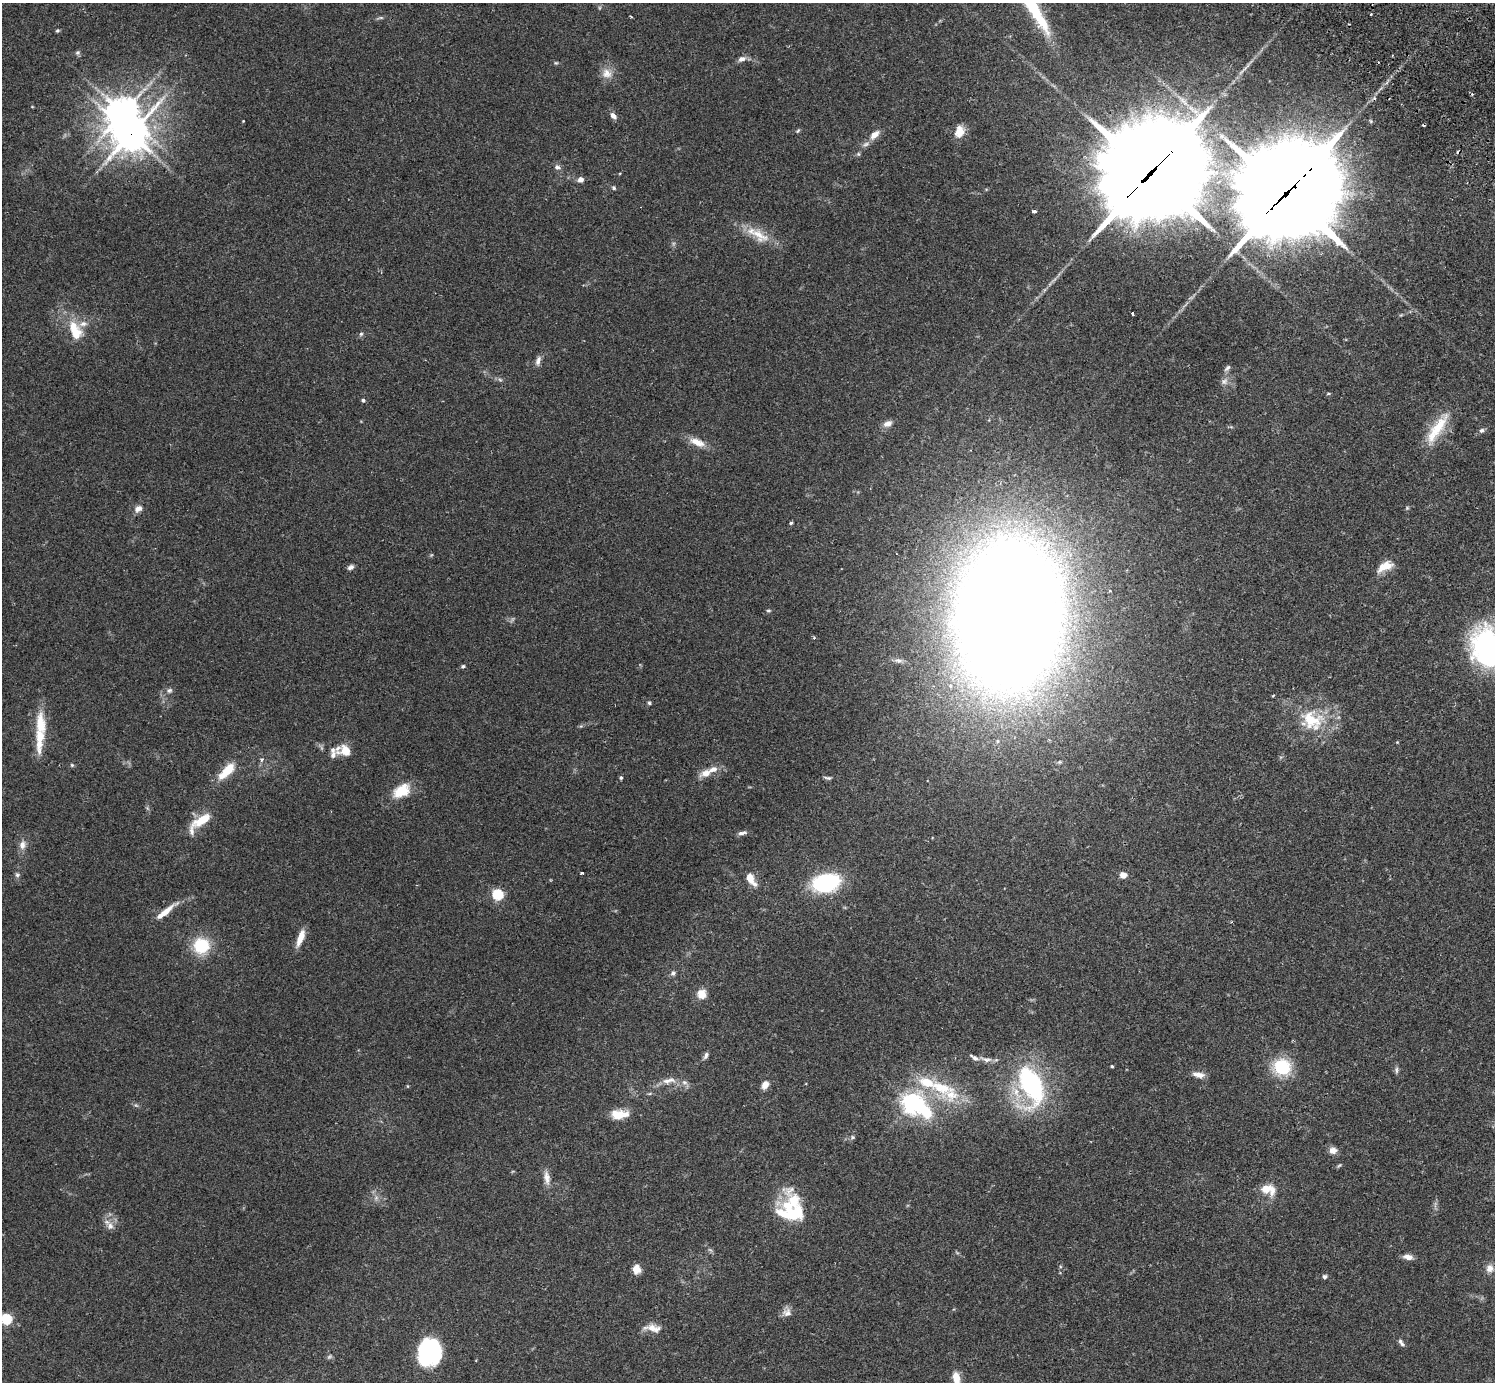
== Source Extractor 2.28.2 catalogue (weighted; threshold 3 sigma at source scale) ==
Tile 10 of 4 x 4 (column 2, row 3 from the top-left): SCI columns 1539-3031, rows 1726-3105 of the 6061 x 6070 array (HDU 1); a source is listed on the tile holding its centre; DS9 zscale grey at full resolution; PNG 1497 x 1384 px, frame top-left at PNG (2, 3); no overlay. Shown black and unused: <1% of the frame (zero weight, under 2 of 3 exposures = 3% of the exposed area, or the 3 px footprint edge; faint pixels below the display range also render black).
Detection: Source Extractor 2.28.2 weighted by HDU 2 'WHT'; one run over the whole footprint, this tile lists its part. Background 0.106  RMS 0.0064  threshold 0.0288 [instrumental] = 3 sigma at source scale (4.5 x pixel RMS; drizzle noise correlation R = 1.50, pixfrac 1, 0.05/0.05 arcsec/px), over >= 5 px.
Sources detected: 135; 5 too faint to see at this stretch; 3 inside a brighter object's white glare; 5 cosmic-ray / hot-pixel residue — not listed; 15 inside a brighter listed object's ellipse — not listed separately; the other 107 listed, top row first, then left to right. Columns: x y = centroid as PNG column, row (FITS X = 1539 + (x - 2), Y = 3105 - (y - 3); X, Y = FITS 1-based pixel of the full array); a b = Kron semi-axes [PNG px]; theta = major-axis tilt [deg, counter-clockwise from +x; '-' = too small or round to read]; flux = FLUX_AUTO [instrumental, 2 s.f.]
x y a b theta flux
1371 14 3 2 - 0.54
631 17 3 3 - 0.64
380 18 10 4 8 1.2
57 31 5 4 - 0.95
77 53 6 6 - 1.3
742 59 11 7 20 3
556 63 5 5 - 0.8
607 73 15 13 -30 6.6
123 113 13 10 14 850
613 116 9 6 -46 3.1
243 121 3 2 - 0.42
798 131 6 4 44 0.91
959 131 15 11 71 6.9
131 134 13 11 24 1000
874 135 14 8 42 5.3
858 154 5 5 - 0.95
557 167 8 7 - 2.3
1150 173 52 30 44 13000
581 180 6 6 - 3
614 188 5 4 - 1.2
1286 194 46 30 43 13000
1034 211 4 3 - 1.7
759 235 32 15 -37 14
1132 314 3 3 - 2.3
73 327 19 15 -72 14
361 334 6 5 - 1.2
538 361 13 6 75 2.9
1227 368 10 5 47 1.7
500 380 6 5 - 1.2
1224 381 10 8 43 3
1328 394 5 3 - 0.58
363 400 4 4 - 1.3
887 424 12 8 20 3.7
1437 428 49 13 57 22
1482 430 7 5 31 1.7
697 442 22 9 -22 8
1407 508 6 5 - 0.81
138 509 11 8 30 3.5
791 523 4 3 - 1.1
1385 566 18 9 24 9.8
351 567 8 6 29 2.1
768 611 7 3 0 0.8
1008 615 87 55 86 3100
814 637 3 3 - 1.3
1488 647 48 40 -70 120
898 660 11 5 -13 2
463 666 5 4 - 0.99
169 690 8 7 - 1.9
1273 695 4 3 - 0.61
649 703 5 4 - 0.99
1312 720 34 27 -30 32
40 724 33 14 -85 17
1397 742 4 4 - 0.49
345 750 15 9 -9 12
262 759 6 6 - 1.5
72 765 5 4 - 0.86
227 771 21 8 46 17
706 773 15 8 19 6.3
621 778 4 4 - 1.1
828 778 10 4 -9 1.4
402 791 22 13 31 16
147 808 7 4 -71 1
202 820 25 9 31 15
742 833 12 5 14 2.4
22 845 12 8 83 4.2
581 873 3 3 - 1.5
17 875 7 6 - 1.5
1123 875 7 6 - 4.4
750 878 9 7 -71 8.2
826 883 22 14 12 69
498 895 5 5 - 60
166 912 31 6 39 8.8
300 938 20 7 69 7.8
201 946 16 16 - 26
673 973 7 6 - 1.7
702 994 11 10 - 6.7
706 1055 10 5 70 1.9
986 1059 19 6 -13 3.6
1112 1066 3 3 - 0.83
1282 1067 17 16 - 31
1396 1070 9 5 -87 1.6
1198 1075 15 7 -10 4.6
669 1080 23 8 11 6.2
765 1085 10 8 57 4.3
1031 1085 49 26 -69 87
408 1086 5 3 - 0.53
941 1088 41 18 -16 31
911 1103 7 7 - 350
136 1105 6 5 - 1.1
617 1115 19 12 12 9.1
853 1137 7 5 1 1.2
1333 1150 10 9 - 3.8
1339 1165 7 4 38 0.9
547 1178 21 8 -81 5.1
1268 1189 19 12 -16 11
792 1212 36 25 -24 35
110 1226 12 9 -75 4.3
1408 1257 11 6 -8 3.9
1490 1268 11 10 - 4.5
636 1269 10 8 -85 6.3
1324 1277 5 5 - 1.6
787 1312 13 12 - 3.9
6 1319 5 5 - 59
653 1328 23 9 -7 6.2
1401 1342 12 5 -57 1.9
429 1355 26 20 -37 49
956 1378 12 8 -79 7.9
Overlapping masked pixels (flux is a lower limit): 3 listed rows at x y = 131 134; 1150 173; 1286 194
Isophote crosses this tile's border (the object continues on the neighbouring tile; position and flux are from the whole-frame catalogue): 3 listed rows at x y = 1488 647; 6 1319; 956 1378